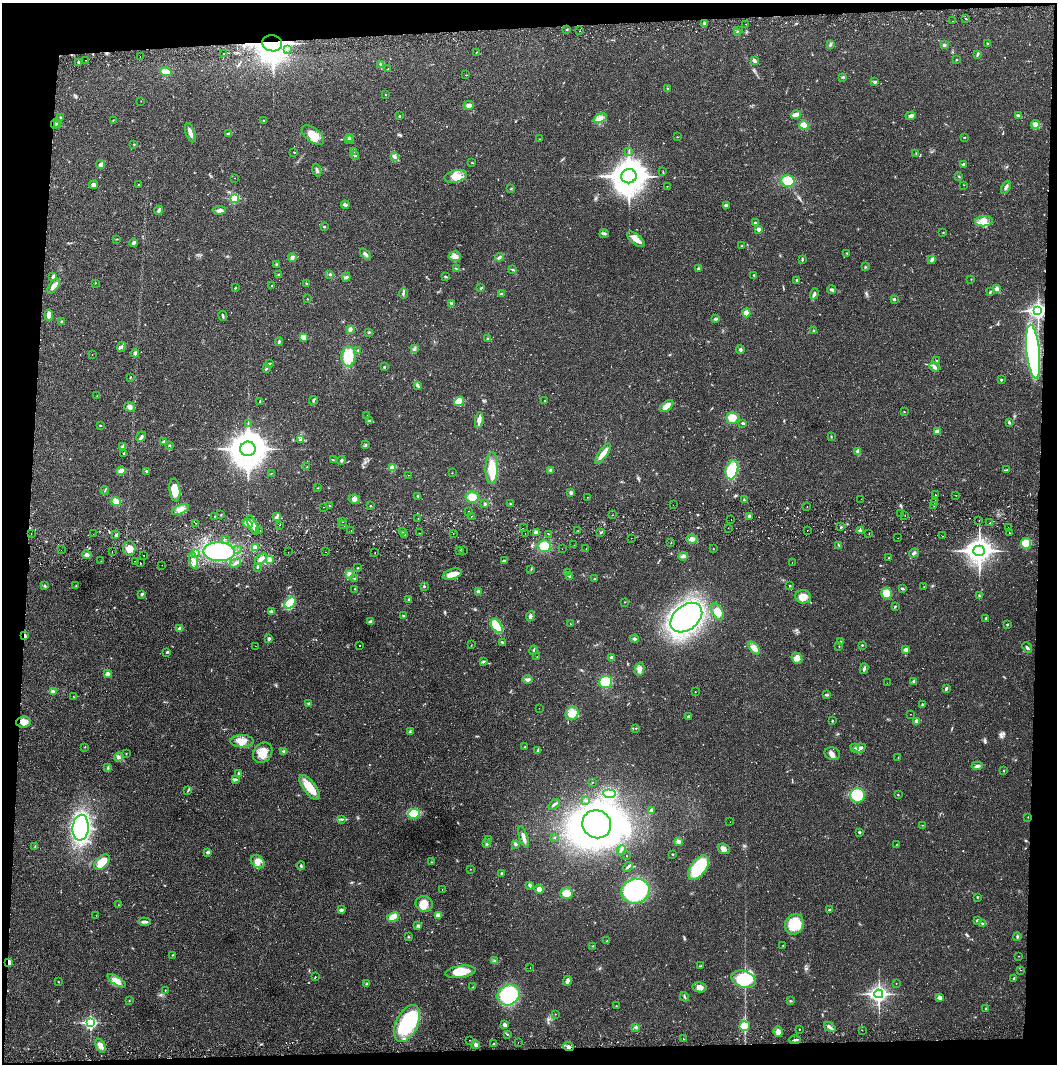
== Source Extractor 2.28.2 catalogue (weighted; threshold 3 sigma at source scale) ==
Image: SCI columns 5-4221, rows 57-4301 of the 4228 x 4361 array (HDU 1 of 3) = the unmasked area's bounding box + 8 px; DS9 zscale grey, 4 x 4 block average (1 PNG px = mean of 4 x 4 image px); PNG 1059 x 1066 px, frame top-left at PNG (2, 3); each listed source drawn as its Kron ellipse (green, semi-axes under 4 px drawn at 4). Shown black and unused: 8% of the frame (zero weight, under 2 of 3 exposures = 3% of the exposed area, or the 3 px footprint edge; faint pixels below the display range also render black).
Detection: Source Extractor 2.28.2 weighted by HDU 2 'WHT'. Background 0.0212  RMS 0.0035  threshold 0.0156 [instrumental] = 3 sigma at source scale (4.5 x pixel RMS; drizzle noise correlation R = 1.50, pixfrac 1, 0.05/0.05 arcsec/px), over >= 5 px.
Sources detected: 646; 3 too faint to see at this stretch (4 x 4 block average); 5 inside a brighter object's white glare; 11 cosmic-ray / hot-pixel residue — neither listed nor drawn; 11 coinciding with a brighter row at this scale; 16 inside a brighter listed object's ellipse — not listed separately; of the other 600, all 500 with FLUX_AUTO >= 0.599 (the completeness limit of this list) listed and drawn (100 fainter detections not listed), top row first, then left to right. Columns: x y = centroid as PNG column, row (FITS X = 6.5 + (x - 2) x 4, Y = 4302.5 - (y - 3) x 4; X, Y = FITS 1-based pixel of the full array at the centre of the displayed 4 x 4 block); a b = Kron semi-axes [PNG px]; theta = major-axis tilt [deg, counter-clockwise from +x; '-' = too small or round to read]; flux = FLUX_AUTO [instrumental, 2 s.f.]
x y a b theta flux
966 19 2 2 - 1.9
953 21 2 2 - 2.9
705 23 3 2 - 4.6
745 24 2 2 - 0.78
567 29 2 2 - 1.8
579 31 2 2 - 0.82
739 31 2 2 - 2.1
737 32 2 2 - 1.2
272 43 10 8 -8 2600
987 43 2 2 - 1.4
830 44 3 3 - 3.1
944 45 4 2 - 3.1
287 50 2 2 - 1.1
476 52 2 2 - 0.71
224 53 2 2 - 2
977 54 4 2 - 3
140 57 2 2 - 1.3
86 60 2 2 - 0.86
956 60 2 2 - 0.81
754 61 4 2 - 8
79 62 3 2 - 3.7
381 65 4 3 - 2.9
388 69 2 2 - 1.2
166 72 6 3 -16 16
466 75 2 2 - 1.1
842 77 2 2 - 0.83
875 82 3 3 - 2.8
668 89 2 2 - 1.2
386 95 2 2 - 0.64
141 101 2 2 - 0.76
469 105 5 3 - 7.2
796 115 5 2 - 17
399 116 2 2 - 2
911 116 5 3 - 5.7
1019 116 4 2 - 5.5
61 117 2 2 - 1.9
600 118 7 4 23 11
113 120 2 2 - 0.81
263 121 2 2 - 1.8
55 124 5 2 - 2.5
57 124 2 2 - 1.4
1035 124 4 3 - 5.6
804 125 5 4 - 19
190 133 10 3 -71 12
229 134 3 2 - 5.1
313 135 13 7 -38 24
349 137 3 2 - 2.7
677 137 2 2 - 0.73
964 137 2 2 - 0.84
539 139 2 2 - 0.68
349 140 4 2 - 2.8
134 144 2 2 - 1.3
354 151 3 2 - 1.7
294 152 3 2 - 1.1
629 152 2 2 - 1
916 153 2 2 - 0.82
355 155 4 2 - 3
394 156 4 3 - 3.7
472 162 2 2 - 1.1
100 165 4 3 - 3.7
963 165 2 2 - 5.7
317 170 6 2 -69 4.8
663 172 3 2 - 1
456 176 11 6 13 21
629 176 7 7 - 4000
959 176 2 2 - 1.2
235 178 2 2 - 1.1
788 181 7 6 - 37
93 185 4 3 - 5.4
139 185 2 2 - 1.9
964 185 2 2 - 0.6
667 186 2 2 - 1.1
1006 187 7 3 65 5
511 189 2 2 - 1.3
234 198 2 2 - 140
345 205 4 3 - 5.4
726 205 2 2 - 15
159 210 5 3 - 4.6
219 210 7 3 3 7.6
984 221 9 5 6 15
755 223 2 2 - 5
324 227 2 2 - 4.9
759 229 2 2 - 20
943 233 2 2 - 0.9
604 234 4 2 - 3
117 239 2 2 - 1.5
636 239 10 5 -40 16
134 243 4 3 - 6.4
742 246 2 2 - 1.6
847 253 2 2 - 1.3
366 254 6 3 -48 5.7
455 256 6 5 - 9
292 257 4 3 - 5.8
499 257 4 2 - 3.3
802 260 4 2 - 2
932 260 3 2 - 1.4
276 265 2 2 - 1.4
865 267 2 2 - 0.89
698 268 3 2 - 2
456 269 3 2 - 2.1
513 270 3 2 - 1.4
279 274 3 2 - 1.4
330 274 2 2 - 0.8
754 275 2 2 - 1.7
446 276 3 2 - 1.7
53 277 3 2 - 6.3
346 277 4 3 - 3.5
971 279 2 2 - 0.79
796 280 2 2 - 1.4
95 283 2 2 - 0.77
306 283 3 2 - 1
53 286 9 3 54 17
272 286 2 2 - 1.4
235 288 2 2 - 3.2
481 288 3 2 - 2.1
997 288 4 3 - 4.9
832 290 4 2 - 3.5
990 291 3 2 - 1.3
404 293 5 2 - 2.2
501 294 2 2 - 4.5
814 294 6 3 71 5.1
307 299 2 2 - 0.8
894 299 2 2 - 8.3
451 303 3 2 - 3.4
1038 311 4 3 - 690
746 313 4 4 - 10
49 315 5 3 - 14
223 316 5 2 - 2.4
716 319 3 3 - 2.6
62 322 2 2 - 5.9
350 329 3 3 - 4.5
814 331 2 2 - 1.7
369 332 2 2 - 2.1
303 337 4 3 - 13
488 339 3 2 - 2.4
279 342 4 2 - 2.6
122 347 5 3 - 4.2
414 349 3 2 - 2.9
358 350 2 2 - 1.2
740 350 4 2 - 2.6
1033 352 27 6 -84 500
135 353 4 3 - 5
92 354 2 2 - 0.77
348 356 10 7 87 52
937 361 3 2 - 0.93
270 363 3 2 - 1.7
384 367 4 2 - 1.8
934 367 5 3 - 6.3
266 368 4 2 - 3
130 377 3 2 - 0.68
1001 380 2 2 - 4.4
418 385 4 2 - 1.3
97 396 2 2 - 0.6
313 400 4 2 - 2.8
544 400 2 2 - 0.65
459 401 5 4 - 21
260 402 2 2 - 0.66
667 406 7 4 38 13
129 407 5 4 - 8.1
904 412 2 2 - 0.98
367 416 2 2 - 0.7
732 418 6 6 - 26
479 420 8 3 82 13
370 421 3 2 - 1.4
1009 422 3 2 - 2.9
248 423 4 2 - 1.5
743 423 2 2 - 2.9
100 426 2 2 - 1.5
937 432 3 3 - 8
141 437 5 4 - 3.9
831 437 3 2 - 0.89
300 440 3 2 - 1.8
164 442 3 2 - 4.2
366 444 3 2 - 1.4
169 445 2 2 - 1.7
122 447 3 2 - 1.4
248 449 7 7 - 4500
858 452 4 3 - 9.6
124 453 3 2 - 1.7
603 454 12 3 56 22
333 460 3 2 - 1.4
341 460 4 3 - 3.7
307 467 2 2 - 0.6
392 468 2 2 - 55
492 468 16 6 89 42
551 470 3 3 - 5.6
732 470 10 6 73 91
1007 470 2 2 - 1.4
121 471 4 4 - 8.8
147 471 4 2 - 2.7
271 473 2 2 - 0.67
452 473 2 2 - 0.62
408 475 2 2 - 2.8
318 488 3 2 - 1
105 490 4 2 - 1.6
175 490 11 5 -83 36
571 493 3 3 - 4
935 495 2 2 - 11
956 495 2 2 - 0.98
418 496 3 2 - 2.7
472 497 6 5 - 25
587 497 2 2 - 1
354 499 6 4 -9 6.8
861 499 2 2 - 0.69
744 500 3 2 - 1.4
116 501 4 4 - 17
935 503 2 2 - 10
485 504 3 2 - 2.8
511 504 3 2 - 1.5
329 505 2 2 - 1.2
673 505 2 2 - 2.1
934 505 2 2 - 2.6
370 506 2 2 - 1.2
323 507 2 2 - 0.79
807 507 2 2 - 0.64
180 509 9 4 22 11
469 511 2 2 - 0.94
900 513 2 2 - 0.78
221 515 2 2 - 0.95
613 515 2 2 - 4.8
471 516 2 2 - 2.6
749 516 3 2 - 4
905 516 2 2 - 1.6
215 517 2 2 - 1.7
276 517 4 3 - 3.7
418 518 2 2 - 0.77
731 519 2 2 - 0.95
979 521 2 2 - 0.78
343 522 2 2 - 1.1
196 523 2 2 - 1.3
247 523 5 4 - 15
989 523 2 2 - 0.69
253 525 10 3 -66 14
280 525 2 2 - 1.1
342 525 2 2 - 0.85
841 527 2 2 - 2.1
1008 527 2 2 - 0.81
523 528 2 2 - 1.1
728 528 2 2 - 0.98
260 530 2 2 - 7.1
351 530 2 2 - 1.1
807 530 2 2 - 2.5
402 531 2 2 - 3.1
578 531 2 2 - 0.78
860 531 3 2 - 4.8
536 532 3 3 - 4.3
601 532 2 2 - 1.7
420 533 2 2 - 2.4
525 533 2 2 - 1.4
1009 533 2 2 - 1.7
31 534 2 2 - 3
93 534 2 2 - 0.68
405 534 2 2 - 7
453 534 2 2 - 0.73
548 534 2 2 - 2.7
869 534 2 2 - 1.1
116 535 3 2 - 2.2
943 536 2 2 - 1.9
631 538 2 2 - 1.8
898 538 2 2 - 2.5
225 539 2 2 - 2.1
692 539 5 3 - 9.2
671 543 2 2 - 0.98
1026 543 5 5 - 44
574 545 2 2 - 0.62
839 545 3 2 - 1.3
544 546 6 6 - 31
255 547 2 2 - 1.5
129 548 7 6 - 17
238 549 2 2 - 0.65
562 549 2 2 - 0.71
586 549 2 2 - 0.91
713 549 2 2 - 0.95
61 550 2 2 - 0.7
459 550 2 2 - 1.5
463 551 2 2 - 3.6
979 551 5 5 - 1800
112 552 2 2 - 0.61
219 552 15 9 -2 160
288 552 2 2 - 0.69
325 552 2 2 - 1.3
375 552 2 2 - 0.66
195 553 3 2 - 2.4
914 553 5 2 - 4.3
87 555 5 3 - 4.9
144 555 2 2 - 1
683 556 5 3 - 8.1
889 558 2 2 - 1.4
261 559 7 3 39 11
270 559 2 2 - 1.4
101 561 2 2 - 0.95
193 561 8 4 -79 12
504 561 3 2 - 1.8
135 562 2 2 - 0.65
140 563 2 2 - 2.2
235 563 6 2 30 3.8
792 563 2 2 - 2.4
162 565 2 2 - 1
257 567 3 2 - 1.8
358 568 2 2 - 1
531 569 2 2 - 1
567 572 2 2 - 2.1
349 574 3 3 - 3.7
452 574 10 5 17 20
570 577 3 2 - 3.1
595 578 2 2 - 1.1
354 579 2 2 - 2.6
76 585 2 2 - 0.63
45 586 3 2 - 2.5
424 586 3 2 - 1.7
790 586 2 2 - 1.1
924 587 2 2 - 1.8
355 589 2 2 - 0.9
902 589 4 2 - 2.3
479 592 4 4 - 5.9
887 593 6 5 - 22
142 594 3 2 - 3
979 596 3 2 - 2
803 597 8 6 -10 23
409 600 3 2 - 1.9
625 602 2 2 - 0.8
290 603 6 4 44 35
895 607 3 2 - 1.9
271 611 3 2 - 3.4
717 612 9 5 -59 22
403 616 2 2 - 1.7
530 616 5 3 - 5.2
686 618 18 12 39 620
986 618 3 2 - 1.9
371 622 2 2 - 20
570 624 2 2 - 0.8
1007 624 2 2 - 4.4
497 626 8 4 -57 70
180 628 4 2 - 8
25 636 3 2 - 3.8
269 639 3 3 - 3.9
634 639 4 3 - 2.9
502 642 3 2 - 2.8
840 642 2 2 - 1.2
360 645 2 2 - 0.88
471 645 2 2 - 0.73
862 645 2 2 - 1.5
255 646 2 2 - 0.83
839 646 2 2 - 1.1
754 648 7 4 -50 12
1027 648 6 2 -50 3.7
533 650 5 2 - 2.5
906 650 3 3 - 8
167 652 4 2 - 2.7
537 657 2 2 - 0.61
612 658 2 2 - 16
797 658 6 5 - 12
484 661 3 2 - 1.1
640 669 6 5 - 9.5
864 669 5 2 - 3.5
107 674 2 2 - 19
527 680 5 3 - 4.7
914 681 3 3 - 3.3
605 682 6 6 - 53
887 683 2 2 - 1
946 688 4 2 - 3
53 692 4 3 - 6.4
695 692 2 2 - 0.65
826 695 3 2 - 2.2
73 697 2 2 - 0.76
309 703 3 2 - 2.9
922 705 2 2 - 2.3
539 708 2 2 - 0.63
572 713 7 6 - 17
910 714 2 2 - 1.2
688 716 3 2 - 2.6
832 721 2 2 - 2.5
917 721 4 3 - 5.3
23 722 7 5 5 13
636 728 2 2 - 2
410 731 2 2 - 1.4
242 741 12 6 -1 22
85 747 2 2 - 0.99
525 747 2 2 - 1.5
855 747 2 2 - 2.8
859 748 6 3 20 9.9
538 750 3 2 - 4.7
284 751 3 2 - 2.7
263 753 11 9 55 24
126 754 2 2 - 0.79
832 754 8 6 -15 9.1
118 757 5 4 - 4.8
898 758 3 2 - 1.1
977 766 6 3 3 5
108 768 4 2 - 1.7
1004 771 2 2 - 1.6
238 773 3 2 - 2.3
235 779 3 2 - 2.1
592 782 2 2 - 0.72
309 787 15 6 -53 38
188 791 4 2 - 1.9
609 794 6 4 -6 40
898 795 2 2 - 1.2
858 796 7 7 - 61
585 800 2 2 - 1.7
554 804 7 2 40 3.7
651 810 2 2 - 2
414 814 6 4 6 46
1028 817 2 2 - 0.82
342 819 3 2 - 2.1
730 822 2 2 - 0.78
597 824 14 13 - 1500
923 825 2 2 - 0.68
81 828 13 8 85 330
859 832 2 2 - 2.6
523 837 11 3 -71 9.1
554 838 2 2 - 0.93
488 839 2 2 - 0.79
678 842 4 3 - 4.3
487 844 2 2 - 2.7
516 844 4 3 - 2.8
897 844 2 2 - 0.6
35 846 3 2 - 1.5
724 849 6 5 - 8.4
621 850 5 2 - 3
208 852 2 2 - 10
672 854 2 2 - 2.8
626 856 2 2 - 2.7
102 862 9 5 47 41
258 862 7 5 -41 13
432 862 2 2 - 0.88
301 866 4 2 - 2.4
628 867 5 2 - 3
698 868 14 7 54 130
470 869 2 2 - 0.61
502 873 3 2 - 2.7
530 885 3 3 - 3.6
539 889 5 4 - 6.9
442 890 2 2 - 2.8
635 891 14 12 14 290
566 893 6 5 - 18
977 897 2 2 - 1.1
424 904 8 8 - 24
119 905 2 2 - 0.77
341 910 2 2 - 13
830 910 4 2 - 2.4
96 915 2 2 - 1.3
439 915 4 3 - 11
393 917 6 4 25 24
977 920 2 2 - 3.5
144 922 6 2 -7 5.3
982 923 4 2 - 2.1
795 924 10 9 - 57
418 926 3 3 - 2.6
409 937 2 2 - 0.91
1017 937 4 2 - 2.4
607 941 2 2 - 0.94
593 946 2 2 - 1
783 946 3 2 - 0.91
172 955 2 2 - 1.2
1019 956 2 2 - 0.74
495 960 3 2 - 0.87
9 962 4 2 - 6.1
700 966 2 2 - 0.91
530 968 2 2 - 0.65
1020 970 2 2 - 2.5
460 972 15 6 8 39
315 977 2 2 - 1
1014 978 2 2 - 2.1
743 979 12 8 -19 73
117 981 10 4 -33 14
567 981 5 3 - 5.1
58 982 2 2 - 0.69
896 983 2 2 - 1.7
367 984 3 2 - 1.5
473 987 2 2 - 0.69
699 987 7 5 -11 10
165 990 2 2 - 0.73
879 994 4 3 - 690
509 995 12 10 35 130
684 997 5 2 - 2.6
940 998 4 3 - 7.8
129 1001 2 2 - 0.87
791 1001 4 2 - 1.6
616 1006 2 2 - 0.95
986 1009 2 2 - 2.9
556 1014 2 2 - 1
90 1023 3 2 - 400
407 1023 20 11 65 140
505 1025 3 2 - 6.3
744 1026 5 4 - 36
636 1027 3 2 - 2.2
830 1027 6 2 -35 7.7
799 1029 2 2 - 1.3
862 1030 2 2 - 0.79
778 1031 6 4 -82 9
507 1034 2 2 - 1.2
683 1039 2 2 - 2.8
469 1040 2 2 - 1.8
795 1040 5 2 - 4.5
518 1042 2 2 - 1
493 1043 2 2 - 0.9
100 1045 7 4 -65 11
476 1045 4 3 - 6.4
569 1047 5 2 - 4.6
Overlapping masked pixels (flux is a lower limit): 5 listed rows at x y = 272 43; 1038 311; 25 636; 9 962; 569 1047
Diffuse or blended objects may show on this block-average render without a row.